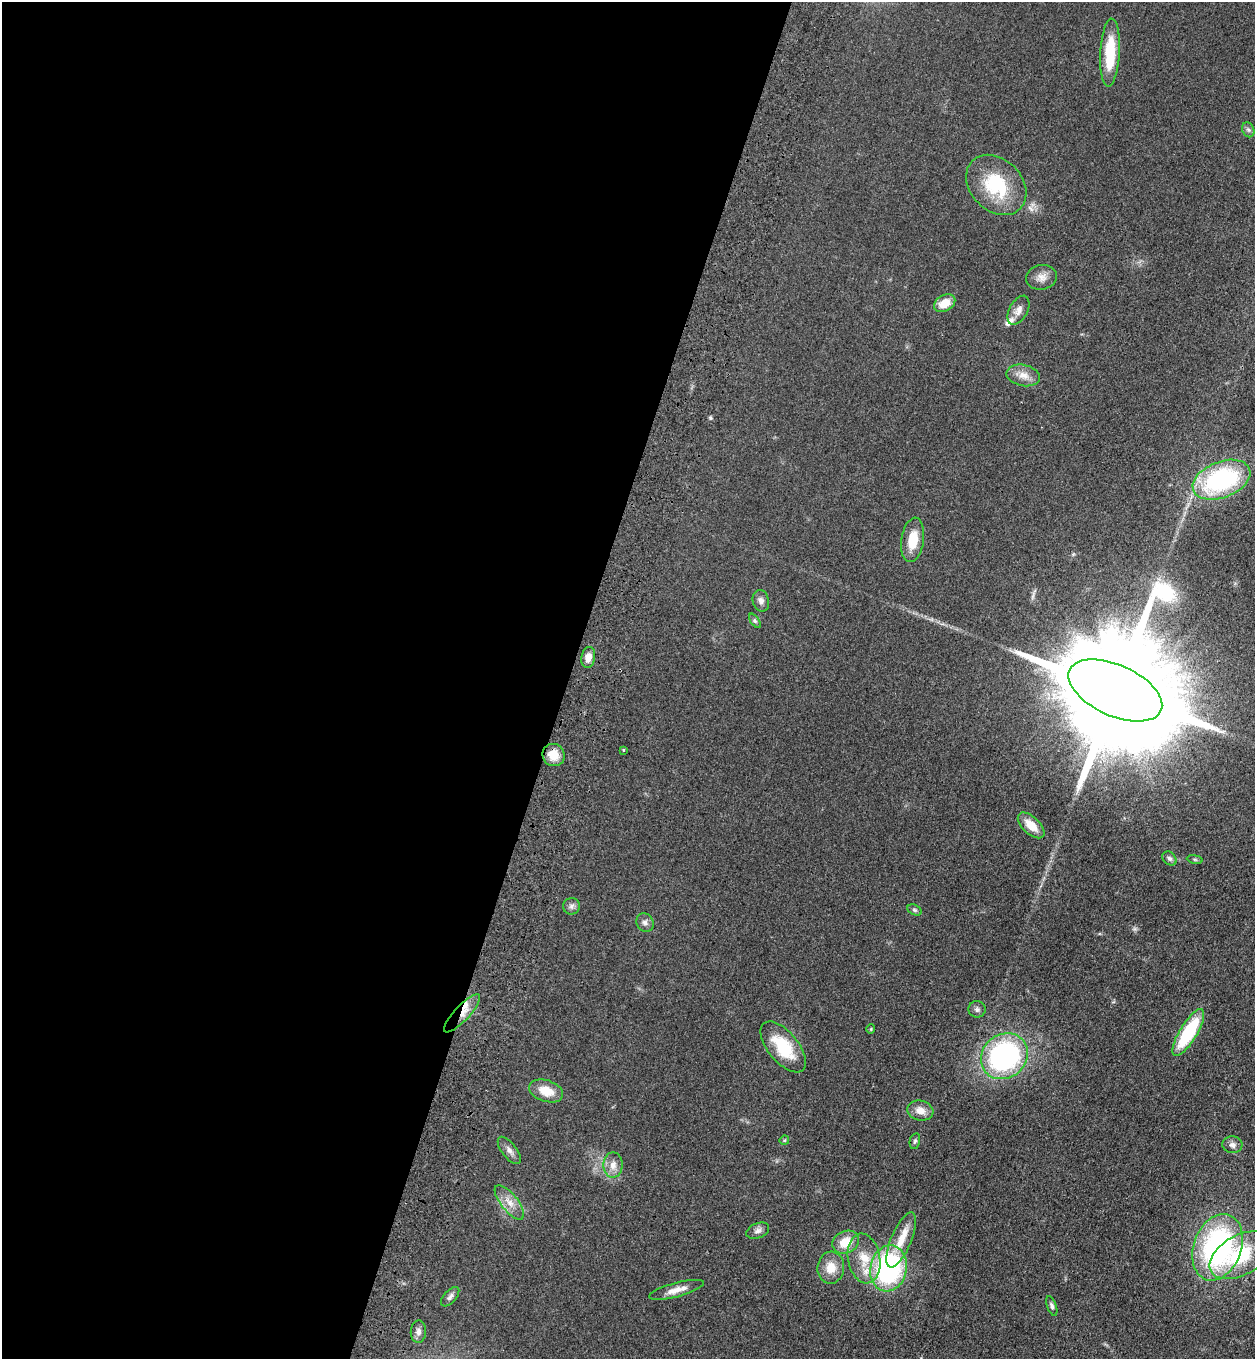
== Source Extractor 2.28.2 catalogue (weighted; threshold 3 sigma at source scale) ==
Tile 5 of 4 x 4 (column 1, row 2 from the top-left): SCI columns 381-1633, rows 2769-4125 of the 5644 x 5536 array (HDU 1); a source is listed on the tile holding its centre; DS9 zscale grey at full resolution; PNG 1257 x 1361 px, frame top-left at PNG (2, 2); each listed source drawn as its Kron ellipse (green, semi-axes under 4 px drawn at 4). Shown black and unused: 45% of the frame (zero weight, under 3 of 4 exposures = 6% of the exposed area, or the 3 px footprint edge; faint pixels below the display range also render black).
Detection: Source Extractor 2.28.2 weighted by HDU 2 'WHT'; one run over the whole footprint, this tile lists its part. Background 0.0772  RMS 0.0071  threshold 0.0318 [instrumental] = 3 sigma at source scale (4.5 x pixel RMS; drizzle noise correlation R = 1.50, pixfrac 1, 0.05/0.05 arcsec/px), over >= 5 px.
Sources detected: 49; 2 inside a brighter listed object's ellipse — not listed separately; the other 47 listed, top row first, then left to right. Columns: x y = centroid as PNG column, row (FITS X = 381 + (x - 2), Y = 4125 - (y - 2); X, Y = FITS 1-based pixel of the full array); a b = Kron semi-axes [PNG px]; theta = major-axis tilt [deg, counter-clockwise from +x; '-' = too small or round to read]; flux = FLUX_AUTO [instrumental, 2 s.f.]
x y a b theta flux
1110 53 34 10 87 29
1248 130 8 6 -68 1.7
996 185 34 26 -45 40
1042 277 15 12 8 5.6
945 303 11 8 29 11
1018 310 16 9 62 5.3
1023 375 17 10 -12 7.1
1221 480 30 18 22 100
913 540 22 11 81 16
761 601 11 8 -76 3.3
755 621 8 4 -54 1.3
588 657 10 7 80 5.6
1115 690 50 25 -24 39000
623 750 3 3 - 0.62
553 755 11 11 - 11
1031 825 16 8 -43 11
1169 858 8 6 -43 2
1195 859 8 4 -9 1.1
571 906 8 8 - 2.5
914 910 7 5 -27 1.3
645 923 9 8 - 2.8
977 1009 8 8 - 2.2
462 1013 25 7 47 9.8
871 1029 5 4 - 0.75
1188 1033 27 8 59 51
783 1047 30 15 -51 30
1004 1056 25 21 40 140
546 1091 17 10 -18 13
920 1110 13 10 -14 6.6
784 1140 5 4 - 0.8
915 1141 8 5 77 1.3
1232 1145 10 8 -4 3.1
509 1150 16 7 -52 3.8
613 1165 12 9 -90 6
509 1202 21 8 -51 8
758 1231 12 7 22 2.8
901 1240 29 10 67 14
846 1242 14 11 25 13
1218 1247 34 24 69 150
1240 1255 34 20 29 43
864 1258 25 16 -79 18
831 1268 16 13 83 11
888 1268 23 18 78 110
676 1290 28 7 15 7.1
450 1297 12 6 48 2.4
1052 1306 10 4 -70 1.8
418 1332 11 7 87 3.4
Overlapping masked pixels (flux is a lower limit): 1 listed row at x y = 462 1013
Unlisted compact peaks at least as high as the median listed source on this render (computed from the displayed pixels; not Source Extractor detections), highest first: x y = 710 418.